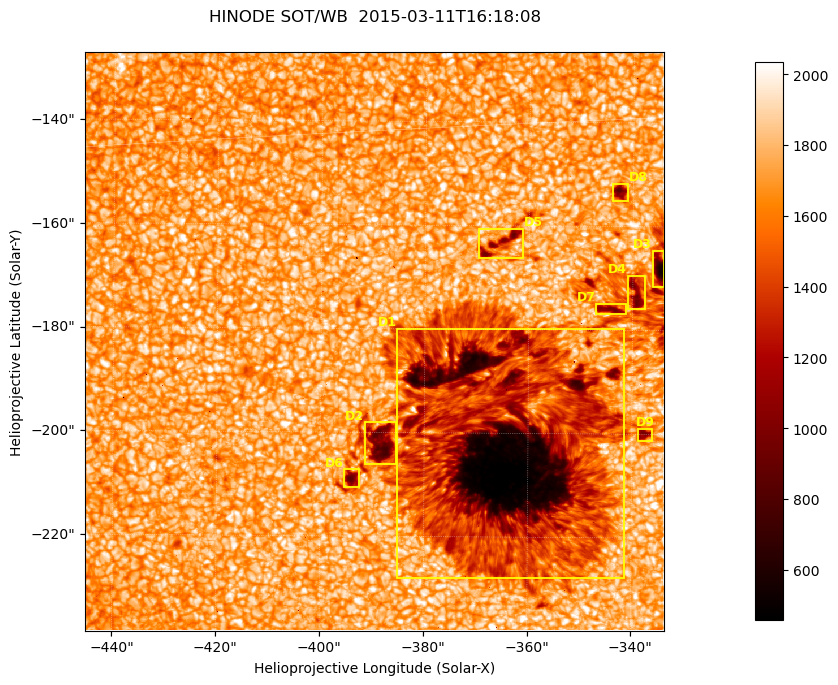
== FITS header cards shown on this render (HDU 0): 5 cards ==
TELESCOP= 'HINODE'
INSTRUME= 'SOT/WB'
DATE_OBS= '2015-03-11T16:18:08.182'
CTYPE1  = 'Solar-X'
CTYPE2  = 'Solar-Y'

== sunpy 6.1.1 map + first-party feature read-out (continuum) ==
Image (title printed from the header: HINODE SOT/WB  2015-03-11T16:18:08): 1024 x 1024 px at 0.109 arcsec/px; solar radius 966 arcsec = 8862 px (partial field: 0.4% of the solar disc is inside the frame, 100% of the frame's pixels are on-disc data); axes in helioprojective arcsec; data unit not stated in the header (colour bar unlabelled)
Orientation: roll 0.412 deg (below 1 deg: not rotated)
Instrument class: CONTINUUM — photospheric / low-chromospheric filtergram (green cont 5550): granulation and sunspots, dark-feature search
Dark features (sunspots / pores): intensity divided by the frame's on-disc median (partial field: no limb-darkening profile); reference = the frame's on-disc median (the 8%-of-disc-diameter window exceeds this field); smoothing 3 px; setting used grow <= 0.8, no closing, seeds <= 0.8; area >= 262 px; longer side >= 12 px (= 1.3 arcsec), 6 px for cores <= 0.7; partial field; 9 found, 9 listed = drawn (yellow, D1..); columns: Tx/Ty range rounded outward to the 1 arcsec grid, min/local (2 s.f., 1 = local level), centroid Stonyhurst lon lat
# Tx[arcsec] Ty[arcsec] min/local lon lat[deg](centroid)
D1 -386..-341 -228..-179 0.24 -23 -19
D2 -392..-385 -206..-198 0.44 -25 -19
D3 -337..-333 -172..-164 0.32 -21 -17
D4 -341..-337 -176..-169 0.53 -21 -17
D5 -370..-361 -167..-160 0.53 -23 -16
D6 -396..-392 -211..-207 0.5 -25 -19
D7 -347..-341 -177..-175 0.55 -22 -17
D8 -344..-341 -156..-151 0.49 -22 -16
D9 -339..-336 -202..-198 0.57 -22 -19